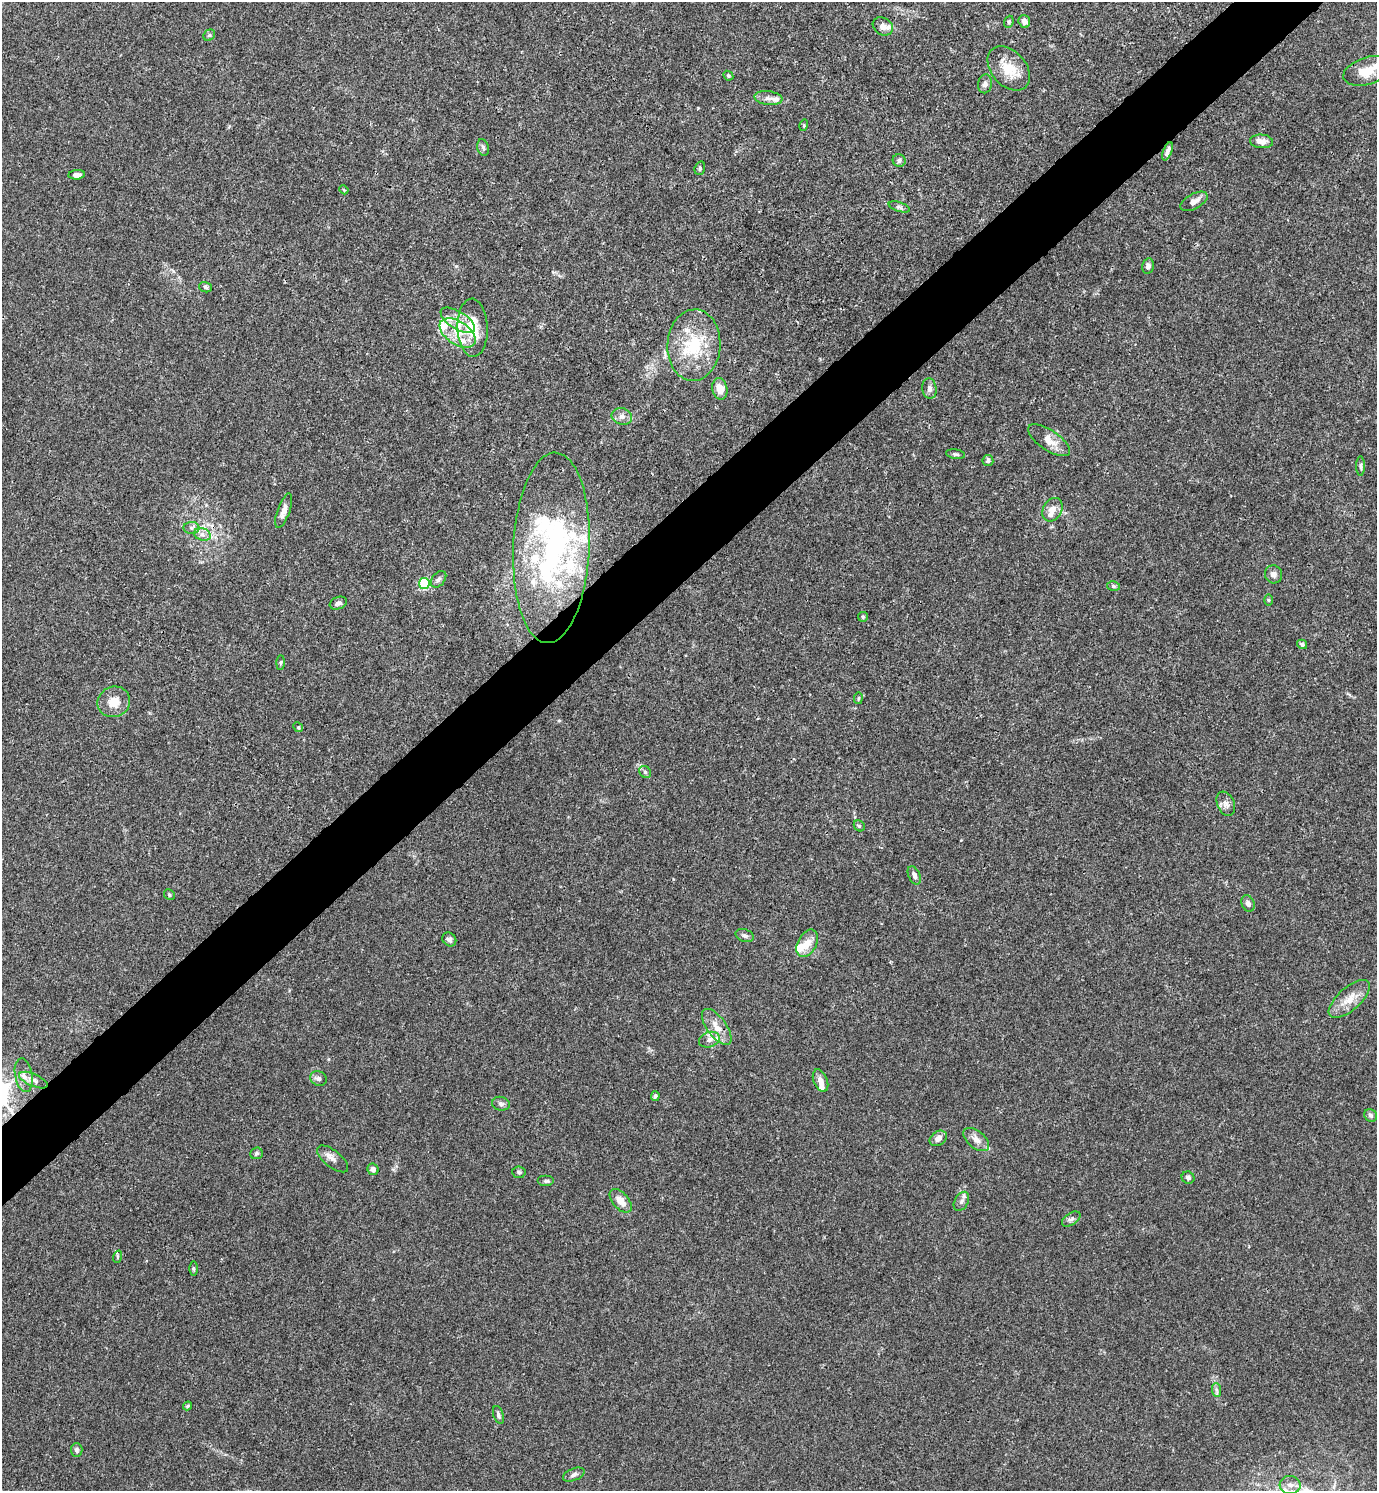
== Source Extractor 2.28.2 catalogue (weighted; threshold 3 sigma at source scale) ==
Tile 10 of 4 x 4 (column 2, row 3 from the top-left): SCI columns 1675-3049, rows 1491-2979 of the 5958 x 5961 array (HDU 1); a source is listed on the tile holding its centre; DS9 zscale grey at full resolution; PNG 1379 x 1493 px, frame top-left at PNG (2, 2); each listed source drawn as its Kron ellipse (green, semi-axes under 4 px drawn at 4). Shown black and unused: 5% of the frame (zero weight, under 3 of 4 exposures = <1% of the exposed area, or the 3 px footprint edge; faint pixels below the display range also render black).
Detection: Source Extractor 2.28.2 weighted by HDU 2 'WHT'; one run over the whole footprint, this tile lists its part. Background 0.016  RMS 0.0021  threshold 0.00952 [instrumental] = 3 sigma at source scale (4.5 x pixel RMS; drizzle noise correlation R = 1.50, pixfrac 1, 0.05/0.05 arcsec/px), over >= 5 px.
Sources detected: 102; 15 inside a brighter listed object's ellipse — not listed separately; the other 87 listed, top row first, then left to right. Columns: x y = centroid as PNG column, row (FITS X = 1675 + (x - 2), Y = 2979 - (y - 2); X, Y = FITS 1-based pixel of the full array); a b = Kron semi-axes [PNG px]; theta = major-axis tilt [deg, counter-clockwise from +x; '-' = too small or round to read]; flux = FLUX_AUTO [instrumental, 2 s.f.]
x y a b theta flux
1024 21 6 5 - 1.2
1009 22 6 4 70 0.33
883 26 11 8 -30 1.6
209 35 6 5 - 0.34
1009 68 25 17 -49 5.2
1368 71 25 13 18 4.5
728 76 5 4 - 0.32
985 84 9 7 81 0.75
768 98 14 7 -7 1.1
804 125 5 3 - 0.23
1261 141 11 7 -4 1.5
483 147 8 6 -73 0.47
1167 151 10 4 69 0.89
899 160 6 6 - 0.55
700 168 7 5 72 0.42
77 175 8 4 4 0.87
344 190 4 3 - 0.2
1194 201 15 7 29 1.4
899 207 11 4 -18 0.56
1148 266 8 5 78 0.79
205 287 6 5 - 0.42
458 320 19 8 -32 2.6
473 328 29 15 -88 6.9
458 333 20 11 -33 4.1
694 345 36 26 87 11
929 388 10 7 -83 0.96
720 389 11 7 -79 2.3
622 416 10 8 -17 1.1
1049 440 24 10 -34 2.7
956 454 9 4 -9 0.43
988 460 5 5 - 0.59
1361 466 10 4 90 0.43
1052 510 12 9 61 1.7
284 511 18 6 70 1.5
191 528 8 6 -1 0.68
202 534 9 6 -17 0.97
551 548 95 38 87 49
1273 574 9 8 - 0.98
438 579 9 6 50 0.68
424 583 5 5 - 15
1113 586 6 5 - 0.33
1268 600 6 4 -89 0.24
338 603 9 6 20 0.66
863 617 5 5 - 0.27
1302 644 5 4 - 0.47
280 662 7 3 88 0.28
858 698 6 3 81 0.22
114 702 16 15 - 3.2
298 727 5 4 - 0.26
645 772 6 5 - 0.45
1226 804 13 8 -67 1.1
859 826 6 5 - 0.31
914 875 9 5 -65 0.8
169 895 6 5 - 0.32
1248 903 8 6 -62 0.84
745 936 9 6 -18 0.62
449 939 7 6 - 0.55
807 943 15 9 62 2.4
1349 999 25 11 41 3.1
717 1027 21 9 -54 2.8
709 1040 10 7 19 1.2
24 1075 17 8 -79 1.7
318 1078 8 7 - 0.66
33 1080 15 6 -23 1.1
821 1081 12 7 -67 1.4
655 1096 5 4 - 0.51
501 1104 9 7 -11 0.65
1371 1115 7 6 - 0.57
938 1138 9 7 37 1.3
976 1140 15 8 -40 1.5
256 1153 6 5 - 0.38
333 1159 19 8 -39 1.3
373 1169 6 5 - 0.71
519 1172 7 6 - 0.41
1188 1178 6 6 - 0.5
546 1181 8 5 0 0.47
621 1201 14 8 -49 2.2
961 1201 10 6 60 0.83
1071 1219 10 6 32 0.74
117 1257 6 4 72 0.27
193 1268 7 3 -89 0.3
1216 1390 7 4 -88 0.53
188 1406 5 3 - 0.26
498 1415 9 5 -72 0.52
77 1450 7 5 -88 0.5
574 1475 11 6 22 0.72
1290 1485 10 9 - 1.6
Overlapping masked pixels (flux is a lower limit): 1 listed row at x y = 694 345
Isophote crosses this tile's border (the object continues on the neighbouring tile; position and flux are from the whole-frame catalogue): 1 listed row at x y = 1368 71